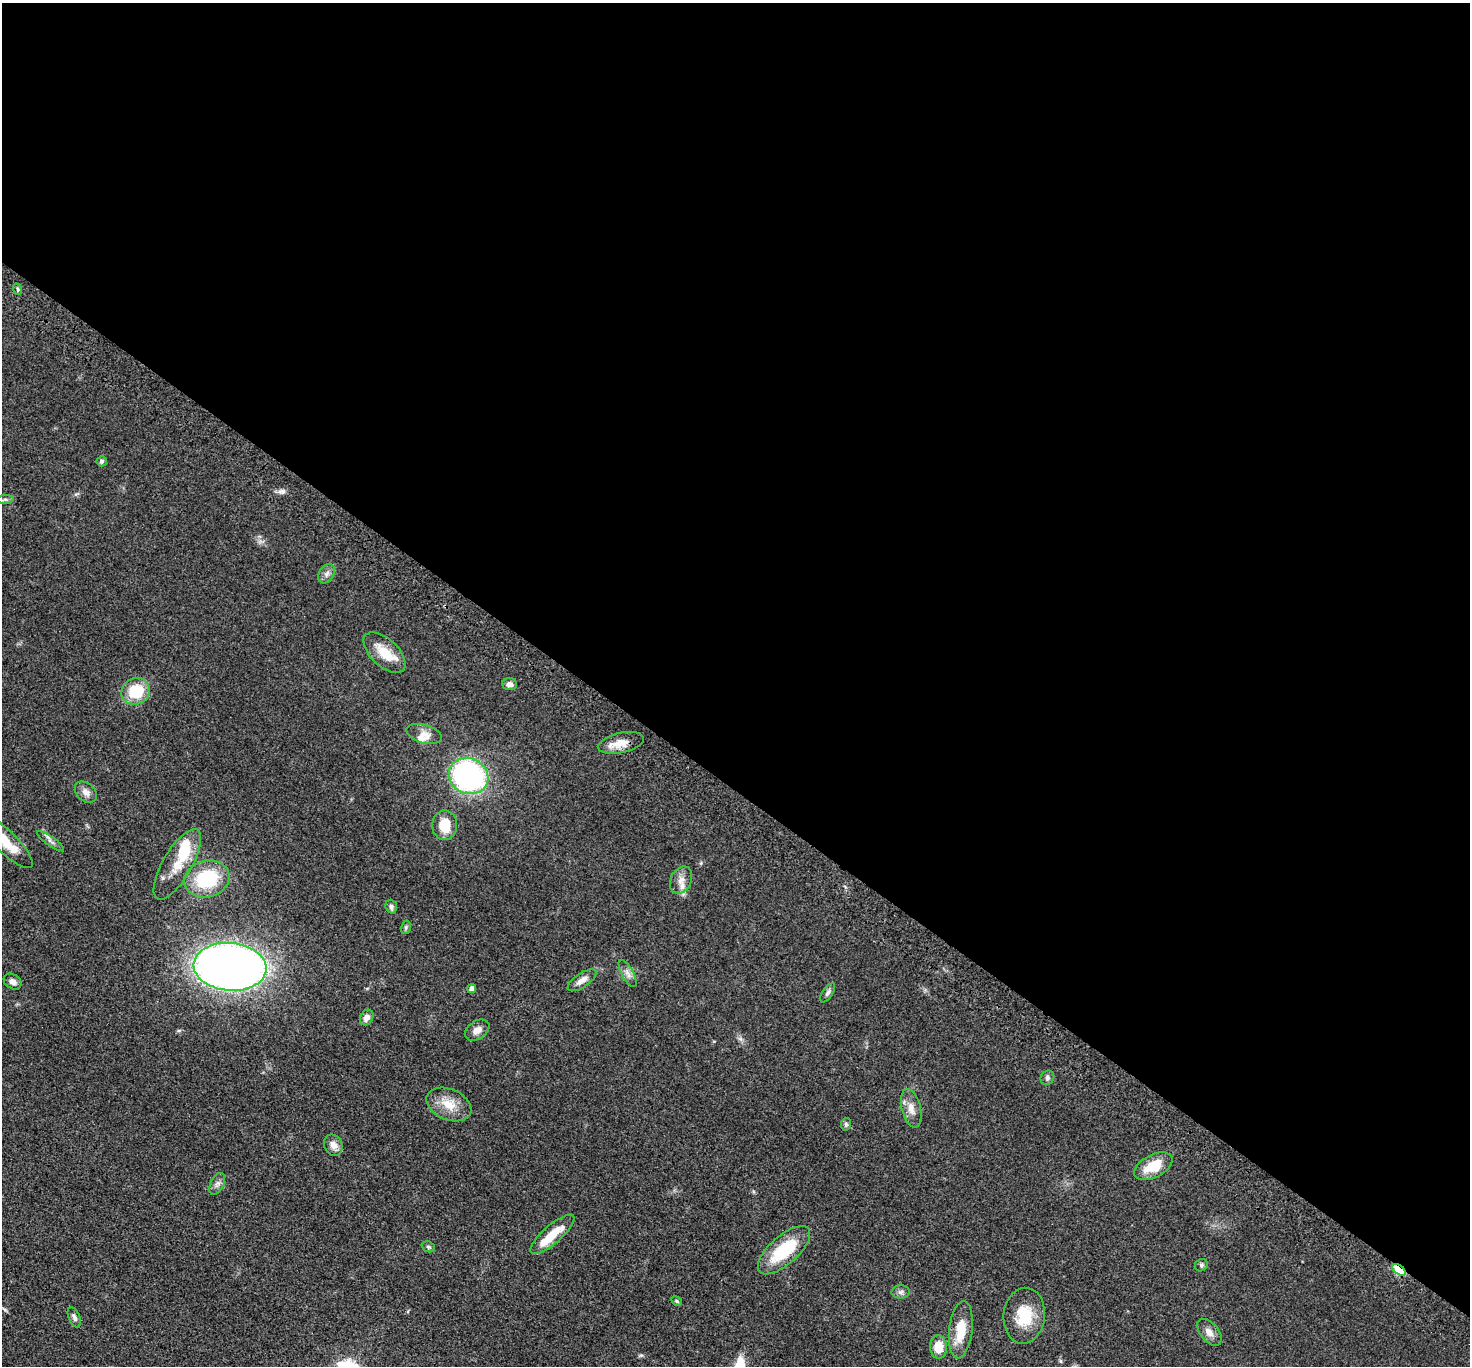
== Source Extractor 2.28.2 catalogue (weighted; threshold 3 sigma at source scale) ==
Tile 3 of 4 x 4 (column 3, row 1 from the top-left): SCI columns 3006-4473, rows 4445-5808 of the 6011 x 6022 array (HDU 1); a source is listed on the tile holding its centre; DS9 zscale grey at full resolution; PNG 1472 x 1368 px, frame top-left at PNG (2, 3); each listed source drawn as its Kron ellipse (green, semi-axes under 4 px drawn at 4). Shown black and unused: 58% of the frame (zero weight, under 3 of 5 exposures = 4% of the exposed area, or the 3 px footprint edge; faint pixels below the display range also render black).
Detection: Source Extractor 2.28.2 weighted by HDU 2 'WHT'; one run over the whole footprint, this tile lists its part. Background 0.0471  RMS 0.0071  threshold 0.0319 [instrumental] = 3 sigma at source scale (4.5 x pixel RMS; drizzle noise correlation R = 1.50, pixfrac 1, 0.05/0.05 arcsec/px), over >= 5 px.
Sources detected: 51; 1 inside a brighter object's white glare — neither listed nor drawn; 4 inside a brighter listed object's ellipse — not listed separately; the other 46 listed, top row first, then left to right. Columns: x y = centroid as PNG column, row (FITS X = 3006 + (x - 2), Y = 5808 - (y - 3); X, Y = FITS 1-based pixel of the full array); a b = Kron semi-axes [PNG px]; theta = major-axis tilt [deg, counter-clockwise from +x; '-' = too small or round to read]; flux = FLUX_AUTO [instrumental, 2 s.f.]
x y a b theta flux
17 289 6 3 -70 0.96
102 461 5 5 - 1.4
5 499 9 4 6 1.4
326 574 10 7 58 2.9
385 653 26 13 -43 14
510 684 7 6 - 2.8
136 691 14 13 - 22
424 734 18 9 -16 6
621 743 23 10 12 8.7
469 776 20 17 -26 150
86 792 12 9 -42 4
445 825 15 12 -90 15
51 841 16 4 -35 2.6
6 842 36 11 -44 18
177 864 40 14 60 17
207 879 23 18 15 39
681 880 14 10 66 5.6
391 907 7 5 -70 1.9
406 927 7 5 75 1.2
230 967 36 24 -5 520
628 973 15 6 -62 3.3
582 980 17 7 34 5
13 982 9 7 -34 3.5
472 989 5 4 - 3.4
828 993 11 5 57 1.9
367 1017 8 6 59 3.7
477 1030 13 9 35 4.6
1047 1078 7 6 - 1.6
449 1104 23 15 -23 13
911 1108 20 9 -76 6.4
846 1124 6 5 - 1.2
333 1145 11 9 -66 4.9
1153 1166 21 11 27 17
217 1184 12 6 63 2.7
552 1234 28 9 41 16
428 1247 7 5 -21 1.1
784 1250 32 14 42 34
1201 1265 7 6 - 1.4
1399 1270 8 4 -36 32
901 1292 9 6 2 2
677 1301 6 4 -28 0.92
1024 1316 28 20 84 22
74 1317 11 5 -67 2.3
961 1330 29 11 83 17
1209 1332 16 9 -51 5
938 1347 11 8 -89 12
Overlapping masked pixels (flux is a lower limit): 1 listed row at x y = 1399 1270
Isophote crosses this tile's border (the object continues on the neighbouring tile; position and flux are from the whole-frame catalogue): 1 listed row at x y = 6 842
Unlisted compact peaks at least as high as the median listed source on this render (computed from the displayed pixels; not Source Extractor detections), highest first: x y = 283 491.